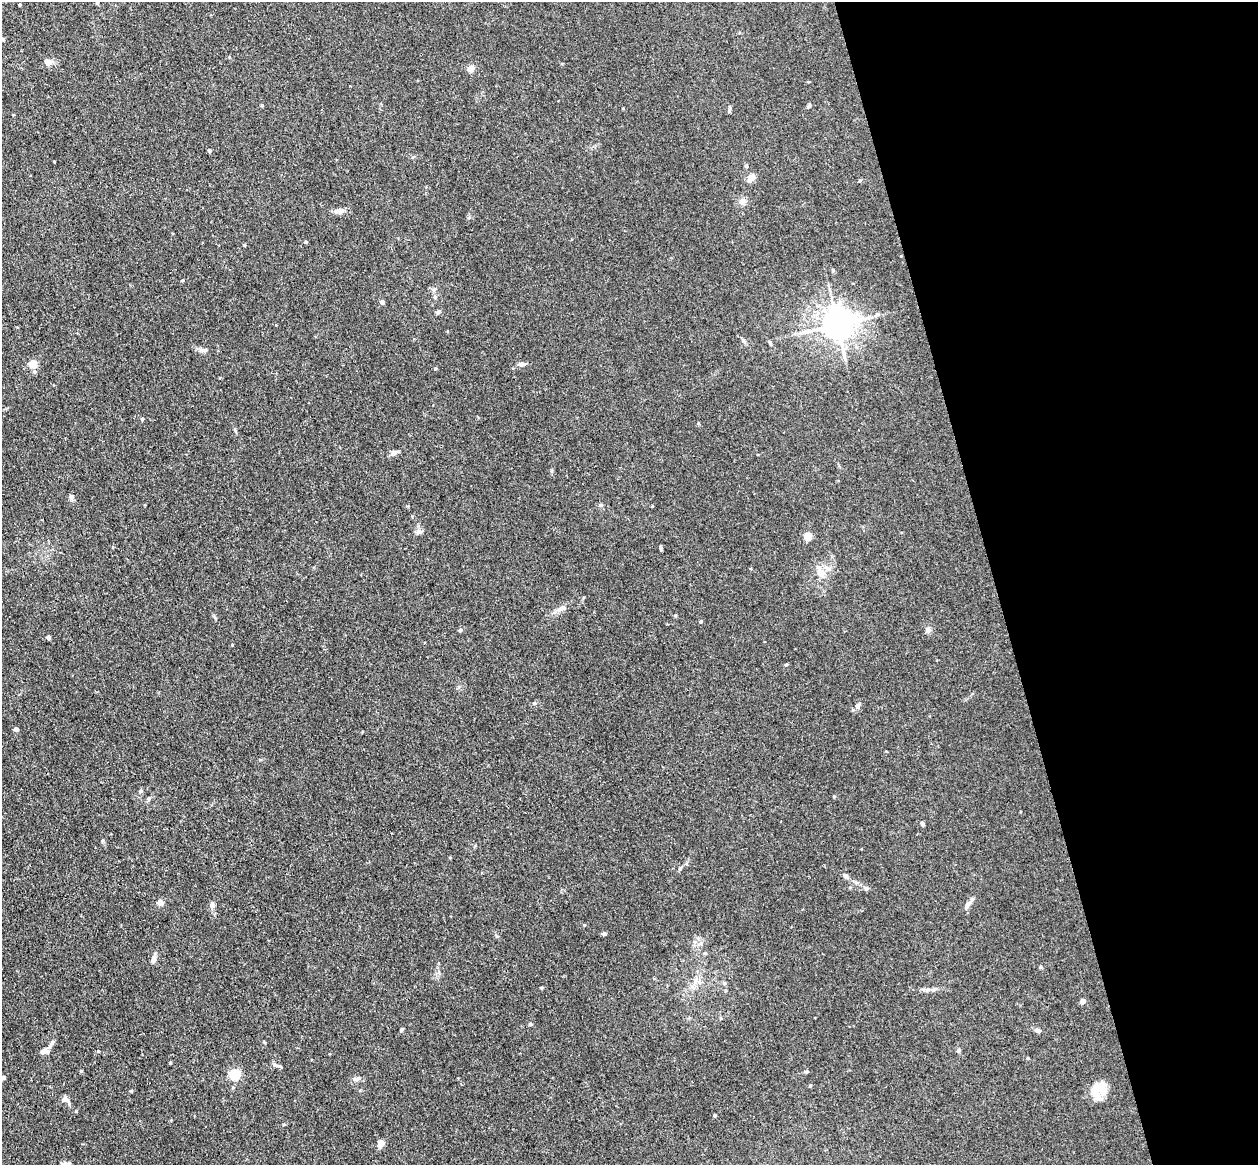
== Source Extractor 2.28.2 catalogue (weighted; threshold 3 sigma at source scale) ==
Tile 12 of 4 x 4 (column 4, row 3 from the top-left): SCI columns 3824-5079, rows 1318-2480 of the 5135 x 5078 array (HDU 1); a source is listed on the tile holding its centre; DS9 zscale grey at full resolution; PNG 1260 x 1167 px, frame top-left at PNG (2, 2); no overlay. Shown black and unused: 21% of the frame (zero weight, under 3 of 4 exposures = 6% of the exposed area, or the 3 px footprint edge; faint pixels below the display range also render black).
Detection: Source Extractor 2.28.2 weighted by HDU 2 'WHT'; one run over the whole footprint, this tile lists its part. Background 0.0396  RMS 0.0045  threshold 0.0201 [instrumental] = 3 sigma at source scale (4.5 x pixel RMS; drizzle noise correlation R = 1.50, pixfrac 1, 0.05/0.05 arcsec/px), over >= 5 px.
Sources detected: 73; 1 cosmic-ray / hot-pixel residue — not listed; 2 inside a brighter listed object's ellipse — not listed separately; the other 70 listed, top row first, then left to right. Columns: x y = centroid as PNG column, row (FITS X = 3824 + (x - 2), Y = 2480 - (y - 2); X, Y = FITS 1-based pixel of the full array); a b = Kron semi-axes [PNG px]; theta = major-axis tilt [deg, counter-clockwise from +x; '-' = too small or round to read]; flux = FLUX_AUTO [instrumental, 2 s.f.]
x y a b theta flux
19 5 3 2 - 0.44
3 39 4 4 - 0.87
47 61 8 7 - 2.1
470 69 9 7 57 2.3
262 105 4 3 - 0.46
809 106 6 4 43 0.66
729 111 6 4 73 0.6
209 150 4 4 - 0.77
749 180 8 6 49 2
742 201 9 7 58 1.7
339 211 11 6 -5 1.8
306 242 4 3 - 0.55
244 245 4 3 - 0.4
833 270 4 4 - 0.43
183 280 4 3 - 0.38
435 297 6 5 - 0.7
382 302 4 4 - 1.4
438 312 6 5 - 0.99
837 324 9 8 - 760
743 340 6 4 -44 0.73
202 350 10 5 -25 1.3
33 364 5 5 - 8.3
522 364 11 5 4 1.3
435 368 5 3 - 0.41
142 419 4 4 - 0.52
394 453 8 6 33 1.3
71 497 8 5 -81 1
600 505 6 4 -90 0.61
808 536 5 5 - 7.5
821 572 15 11 -51 4.5
560 609 11 4 22 1.6
675 615 4 4 - 0.5
701 621 4 3 - 0.43
928 629 7 6 - 1.2
460 630 5 5 - 0.6
48 637 4 4 - 1.2
786 665 5 3 - 0.44
534 703 5 4 - 0.66
858 705 7 6 - 1.1
16 729 5 4 - 1.5
141 791 6 4 19 0.71
148 799 5 5 - 0.64
922 823 5 4 - 0.82
846 876 8 5 -28 0.9
866 888 6 6 - 0.82
972 899 6 5 - 0.89
160 902 5 5 - 3.2
212 905 8 6 72 1.3
967 906 7 5 61 1.1
604 934 6 4 -1 0.69
154 959 9 6 80 1.9
935 989 8 5 27 1.1
1082 1001 5 5 - 2.5
530 1024 4 4 - 0.71
401 1030 5 4 - 0.68
1038 1030 8 6 -21 1.1
52 1043 11 5 57 1.3
44 1051 10 6 18 2
958 1051 6 5 - 0.71
170 1063 5 3 - 0.35
276 1065 14 3 -17 0.81
806 1072 5 3 - 0.47
235 1074 5 5 - 38
3 1078 8 5 28 1.4
355 1079 10 4 -22 1
810 1085 5 4 - 0.48
1099 1087 21 14 18 7.4
66 1100 14 6 -34 1.7
715 1115 4 3 - 0.68
381 1143 9 6 85 2.3
Isophote crosses this tile's border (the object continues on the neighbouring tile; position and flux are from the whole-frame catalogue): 2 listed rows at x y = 3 39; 3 1078
Unlisted compact peaks at least as high as the median listed source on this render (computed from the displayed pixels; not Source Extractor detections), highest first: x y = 232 645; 131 1091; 420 532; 541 988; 661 549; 103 841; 584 925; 834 796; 698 423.